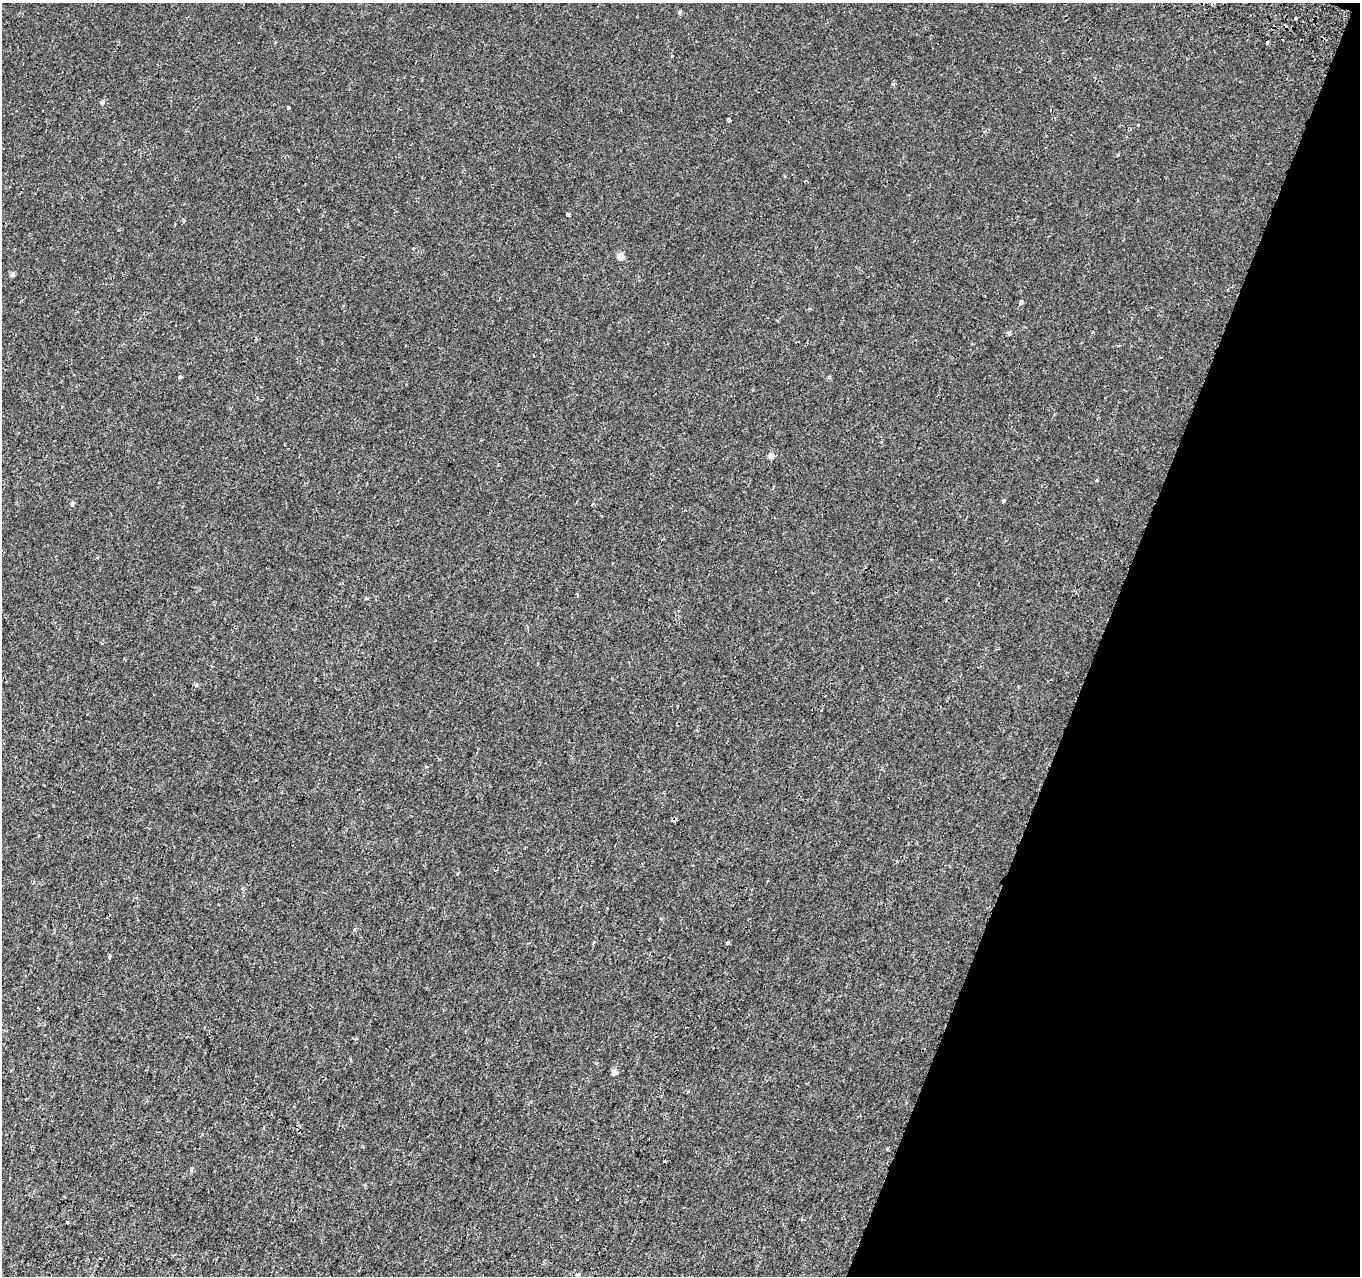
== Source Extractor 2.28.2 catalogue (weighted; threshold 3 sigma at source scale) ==
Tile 8 of 4 x 4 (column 4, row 2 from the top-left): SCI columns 4107-5464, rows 2881-4154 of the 5486 x 5698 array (HDU 1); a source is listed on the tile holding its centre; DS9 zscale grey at full resolution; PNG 1362 x 1278 px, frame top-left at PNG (2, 3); no overlay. Shown black and unused: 19% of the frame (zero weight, under 2 of 3 exposures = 3% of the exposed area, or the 3 px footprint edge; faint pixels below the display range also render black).
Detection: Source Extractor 2.28.2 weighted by HDU 2 'WHT'; one run over the whole footprint, this tile lists its part. Background 7.26e-04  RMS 0.0038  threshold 0.0171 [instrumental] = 3 sigma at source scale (4.5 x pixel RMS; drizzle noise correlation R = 1.50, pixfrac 1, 0.0396/0.0396 arcsec/px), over >= 5 px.
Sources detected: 32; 3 cosmic-ray / hot-pixel residue — not listed; the other 29 listed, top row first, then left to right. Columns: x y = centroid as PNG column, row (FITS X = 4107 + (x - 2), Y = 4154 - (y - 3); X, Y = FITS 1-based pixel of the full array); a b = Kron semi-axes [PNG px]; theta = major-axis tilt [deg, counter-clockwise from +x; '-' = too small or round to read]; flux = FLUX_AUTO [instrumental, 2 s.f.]
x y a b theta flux
1212 3 4 3 - 1.8
679 12 6 4 29 0.53
1295 18 3 3 - 0.66
1267 42 4 3 - 4.5
672 56 3 2 - 0.71
102 102 6 5 - 0.75
288 108 3 3 - 0.67
729 120 3 2 - 0.84
1138 125 3 3 - 1.1
568 215 4 4 - 0.81
183 221 5 3 - 0.41
620 256 7 7 - 2.2
12 274 6 5 - 0.87
1021 302 4 3 - 2.6
1009 333 6 5 - 0.53
533 356 3 2 - 0.44
180 376 5 3 - 0.38
829 377 5 4 - 0.38
771 456 7 7 - 1.3
1003 501 4 4 - 0.67
72 504 6 5 - 0.7
196 685 4 3 - 0.83
728 943 3 3 - 1.7
109 956 5 4 - 0.56
614 1071 7 6 - 1.1
665 1161 3 3 - 0.42
67 1222 3 3 - 0.97
100 1258 3 2 - 0.4
578 1275 4 3 - 2.4
Overlapping masked pixels (flux is a lower limit): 1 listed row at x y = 1212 3
Isophote crosses this tile's border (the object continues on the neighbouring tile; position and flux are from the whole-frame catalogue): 2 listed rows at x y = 1212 3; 578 1275